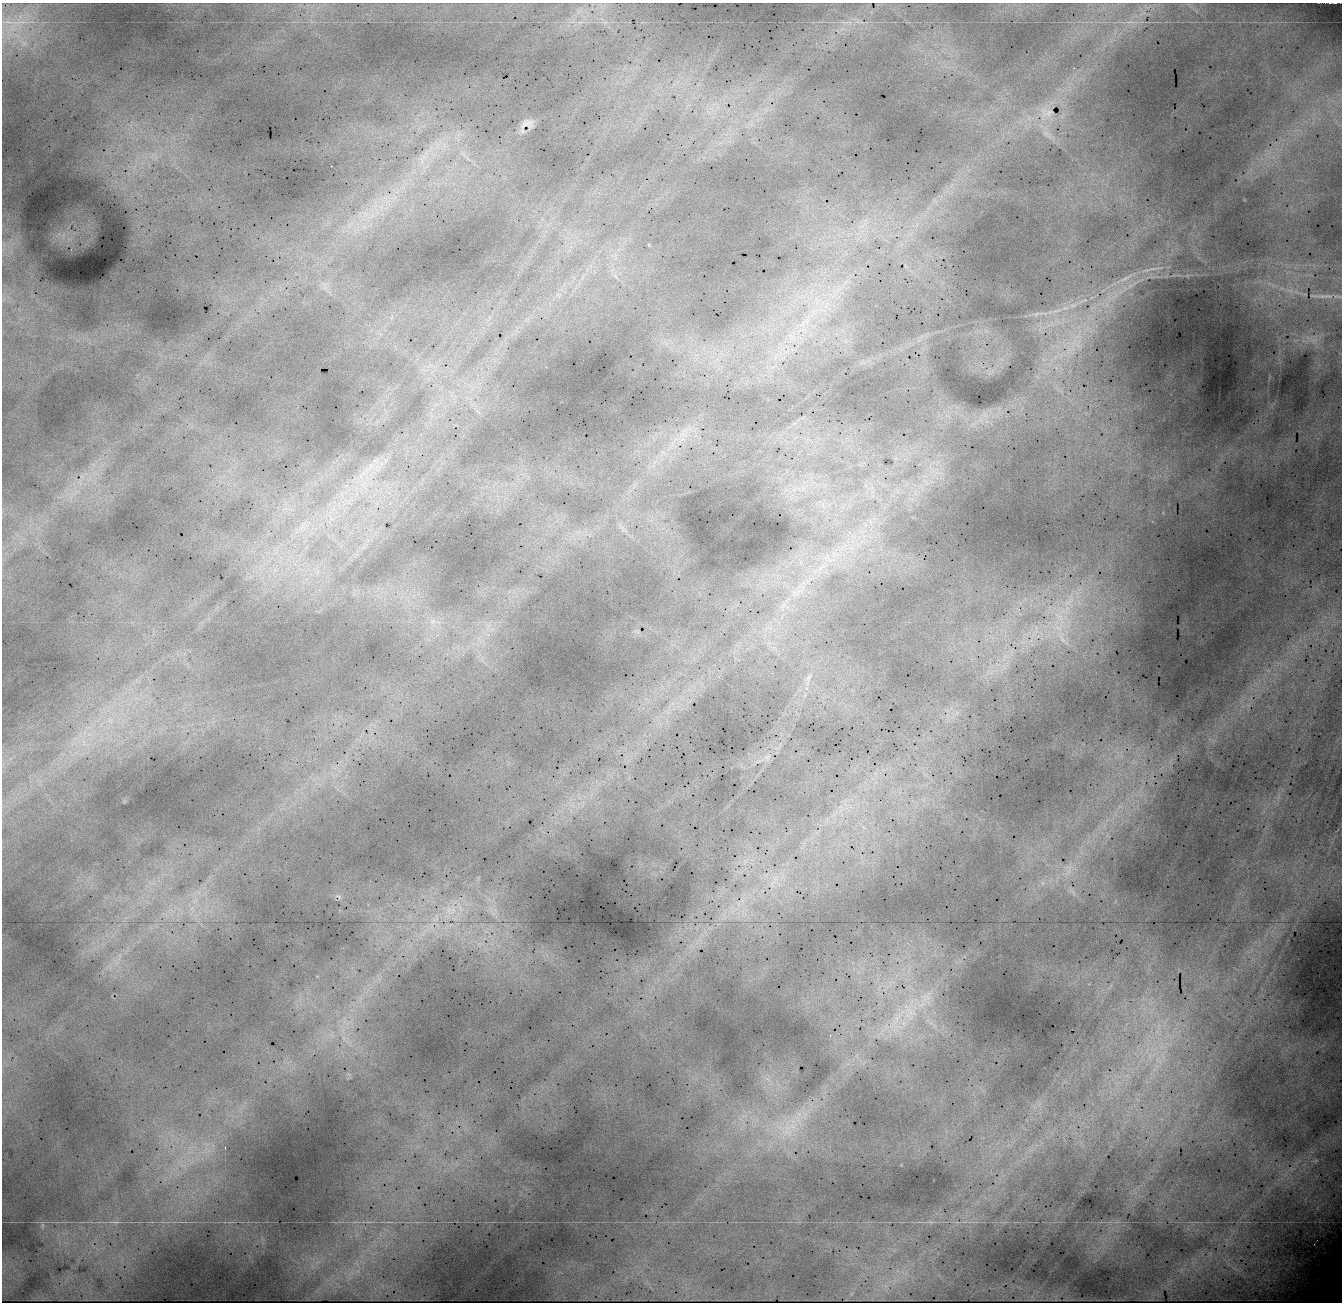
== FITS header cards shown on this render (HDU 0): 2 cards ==
NAXIS1  =                 1340 / Number of columns
NAXIS2  =                 1300 / Number of rows

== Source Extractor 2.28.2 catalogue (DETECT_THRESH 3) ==
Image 1340 x 1300 px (HDU 0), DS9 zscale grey, 1 PNG px = 1 image px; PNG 1344 x 1304 px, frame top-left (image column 1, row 1300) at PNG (2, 3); no overlay
Background 18900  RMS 150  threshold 443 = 3 sigma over >= 5 px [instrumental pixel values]
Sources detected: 40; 1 with non-positive FLUX_AUTO (blend fragments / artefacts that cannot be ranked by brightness) is not listed; the other 39 listed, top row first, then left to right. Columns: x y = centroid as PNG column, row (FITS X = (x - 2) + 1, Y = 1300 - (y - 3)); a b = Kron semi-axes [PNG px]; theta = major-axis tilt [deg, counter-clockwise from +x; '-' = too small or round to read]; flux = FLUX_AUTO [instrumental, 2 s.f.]
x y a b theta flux
1335 3 3 2 - 10000
844 22 9 3 5 27000
1130 22 15 2 0 35000
816 43 2 2 - 36000
527 125 14 8 40 82000
1046 133 9 7 -12 48000
463 153 7 5 -44 36000
424 157 12 9 20 100000
332 166 2 2 - 6700
4 246 17 6 83 71000
71 249 3 2 - 18000
1153 269 15 4 8 42000
1125 279 16 5 29 58000
1322 296 12 5 -5 38000
1073 305 12 7 15 69000
1037 314 23 5 8 75000
803 324 18 5 56 100000
303 527 17 4 -59 54000
1069 602 23 10 37 230000
432 621 9 8 - 65000
1058 627 20 14 -52 290000
1063 639 26 8 -51 160000
808 679 24 6 72 93000
110 721 8 5 -35 33000
83 742 13 5 -86 64000
767 757 11 6 49 38000
1069 871 7 4 71 32000
775 879 8 4 18 38000
338 896 12 6 -31 32000
449 910 9 6 66 57000
926 998 17 11 32 150000
910 1012 29 15 -62 330000
897 1018 19 8 50 160000
830 1036 3 2 - 96000
344 1038 7 5 -88 33000
790 1127 29 12 14 300000
225 1147 3 2 - 86000
115 1222 12 3 0 27000
42 1225 10 4 90 26000
At the frame edge (FLAGS 8, measured only in part): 1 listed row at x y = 1335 3
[1 non-positive-flux detection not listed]